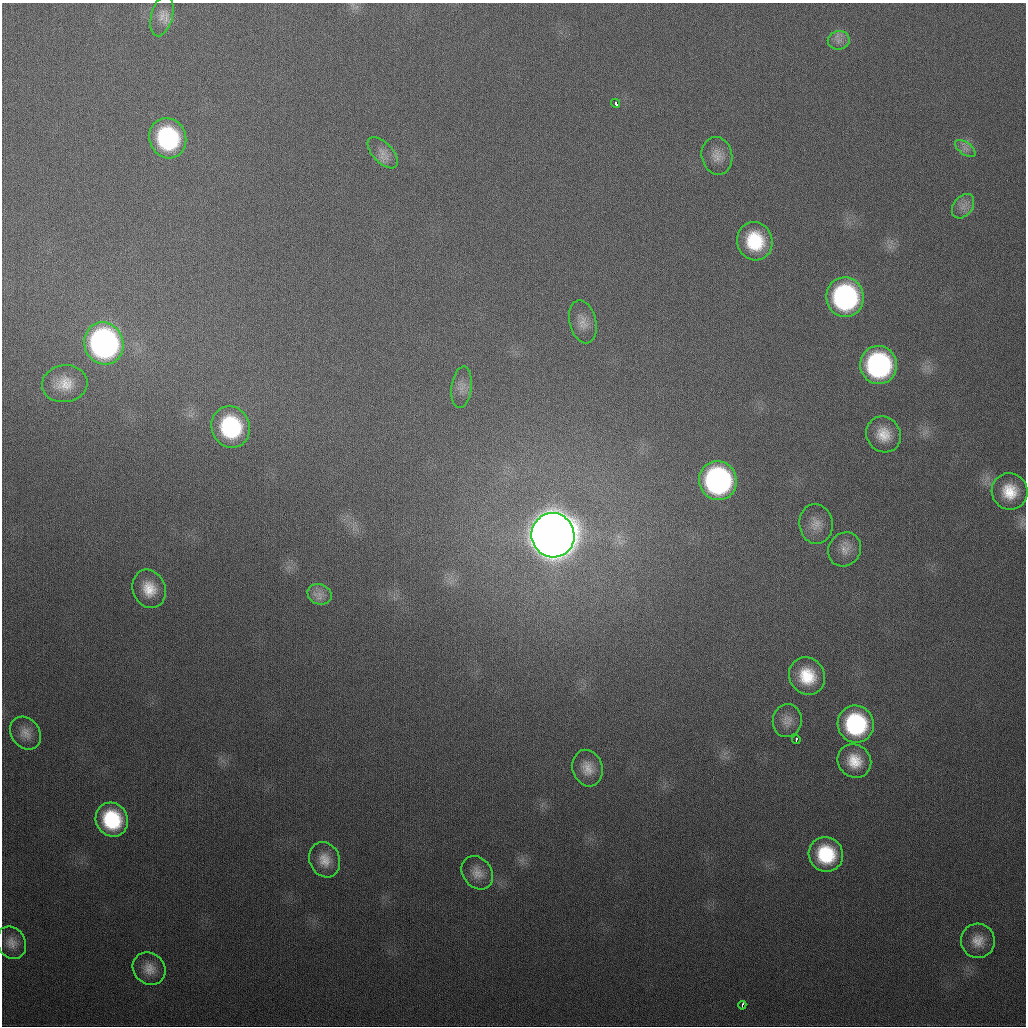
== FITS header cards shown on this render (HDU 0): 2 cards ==
NAXIS1  =                 1024
NAXIS2  =                 1024

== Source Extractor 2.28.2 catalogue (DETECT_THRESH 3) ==
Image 1024 x 1024 px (HDU 0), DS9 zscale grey, 1 PNG px = 1 image px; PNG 1028 x 1028 px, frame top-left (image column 1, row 1024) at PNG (2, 3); each listed source drawn as its Kron ellipse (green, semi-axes under 4 px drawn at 4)
Background 357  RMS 14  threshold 40.5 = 3 sigma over >= 5 px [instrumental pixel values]
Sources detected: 39; all 39 listed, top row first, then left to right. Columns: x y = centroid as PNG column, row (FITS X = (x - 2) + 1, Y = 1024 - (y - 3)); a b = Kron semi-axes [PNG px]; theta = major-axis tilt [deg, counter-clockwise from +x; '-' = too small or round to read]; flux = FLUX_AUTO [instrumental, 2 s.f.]
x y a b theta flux
162 16 21 10 75 1.1e+04
839 40 11 9 8 6.3e+03
616 103 5 3 - 1.6e+04
168 138 20 18 -68 1.2e+05
965 148 12 6 -36 4.9e+03
383 153 19 10 -46 9.5e+03
717 156 19 15 -78 1.1e+04
963 206 13 9 51 7.5e+03
755 241 19 17 -73 4.7e+04
845 297 20 18 -82 1.8e+05
583 322 22 13 -76 1.1e+04
104 343 21 19 -69 3.4e+05
878 365 19 18 - 1.8e+05
65 384 23 18 9 2.1e+04
462 387 21 10 83 8.9e+03
231 427 21 19 -67 9.7e+04
884 434 18 16 -53 1.9e+04
718 481 20 18 -70 2.4e+05
1010 491 18 17 - 2.4e+04
816 524 20 16 -83 1.3e+04
553 535 22 21 - 5.1e+06
845 549 17 16 - 1.1e+04
149 589 19 16 -67 2.0e+04
319 594 12 10 -24 8.3e+03
807 676 19 17 -56 3.3e+04
787 721 16 14 82 9.1e+03
856 724 18 18 - 1.0e+05
26 733 18 14 -52 1.0e+04
796 740 4 3 - 5.1e+03
854 761 17 16 - 2.1e+04
587 768 18 15 -74 1.4e+04
112 820 17 16 - 6.5e+04
826 854 17 17 - 5.4e+04
325 860 18 15 -66 1.4e+04
477 873 18 14 -52 1.1e+04
978 941 17 17 - 1.4e+04
11 943 17 14 -61 1.0e+04
149 969 17 15 -42 1.3e+04
742 1005 4 2 - 6.0e+03